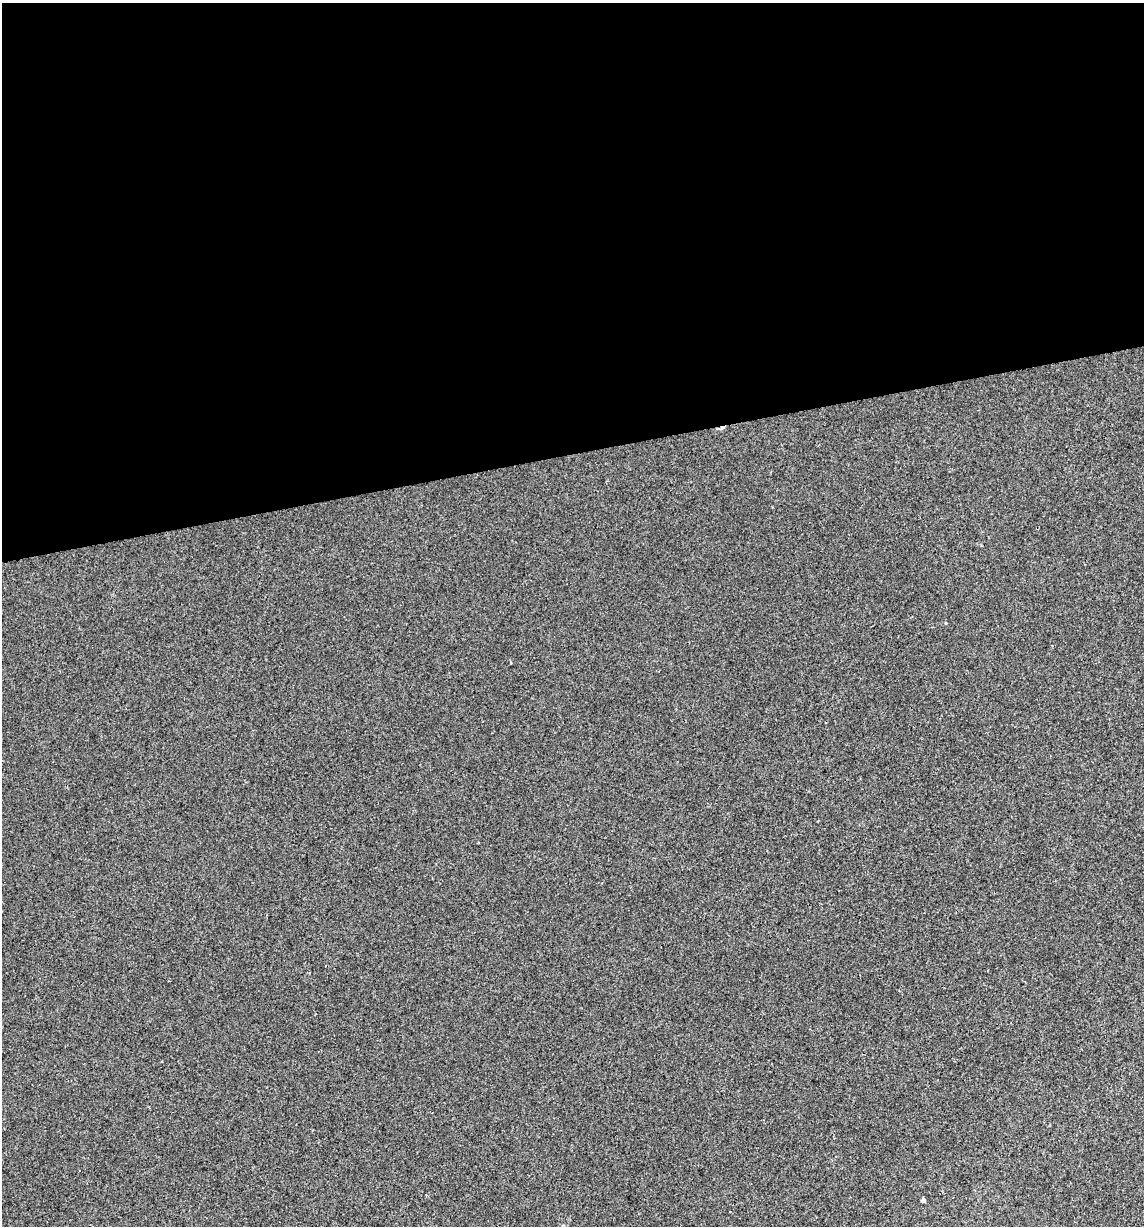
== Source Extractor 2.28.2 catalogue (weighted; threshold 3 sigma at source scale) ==
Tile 2 of 4 x 4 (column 2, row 1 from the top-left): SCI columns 1171-2312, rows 3671-4894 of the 4671 x 4894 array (HDU 1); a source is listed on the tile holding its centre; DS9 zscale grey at full resolution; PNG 1146 x 1228 px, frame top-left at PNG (2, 3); no overlay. Shown black and unused: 37% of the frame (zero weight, under 2 of 3 exposures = <1% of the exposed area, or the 3 px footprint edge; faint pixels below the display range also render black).
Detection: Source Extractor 2.28.2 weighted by HDU 2 'WHT'; one run over the whole footprint, this tile lists its part. Background -4.44e-04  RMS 0.0042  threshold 0.0188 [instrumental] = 3 sigma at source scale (4.5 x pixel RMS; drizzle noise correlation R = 1.50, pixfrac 1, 0.0396/0.0396 arcsec/px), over >= 5 px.
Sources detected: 3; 1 cosmic-ray / hot-pixel residue — not listed; the other 2 listed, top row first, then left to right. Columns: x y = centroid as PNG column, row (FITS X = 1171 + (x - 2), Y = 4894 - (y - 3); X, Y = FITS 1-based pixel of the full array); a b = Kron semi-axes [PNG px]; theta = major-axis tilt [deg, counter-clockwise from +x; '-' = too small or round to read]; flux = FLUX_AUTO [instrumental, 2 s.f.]
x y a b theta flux
946 623 3 3 - 0.61
923 1200 4 3 - 1.4